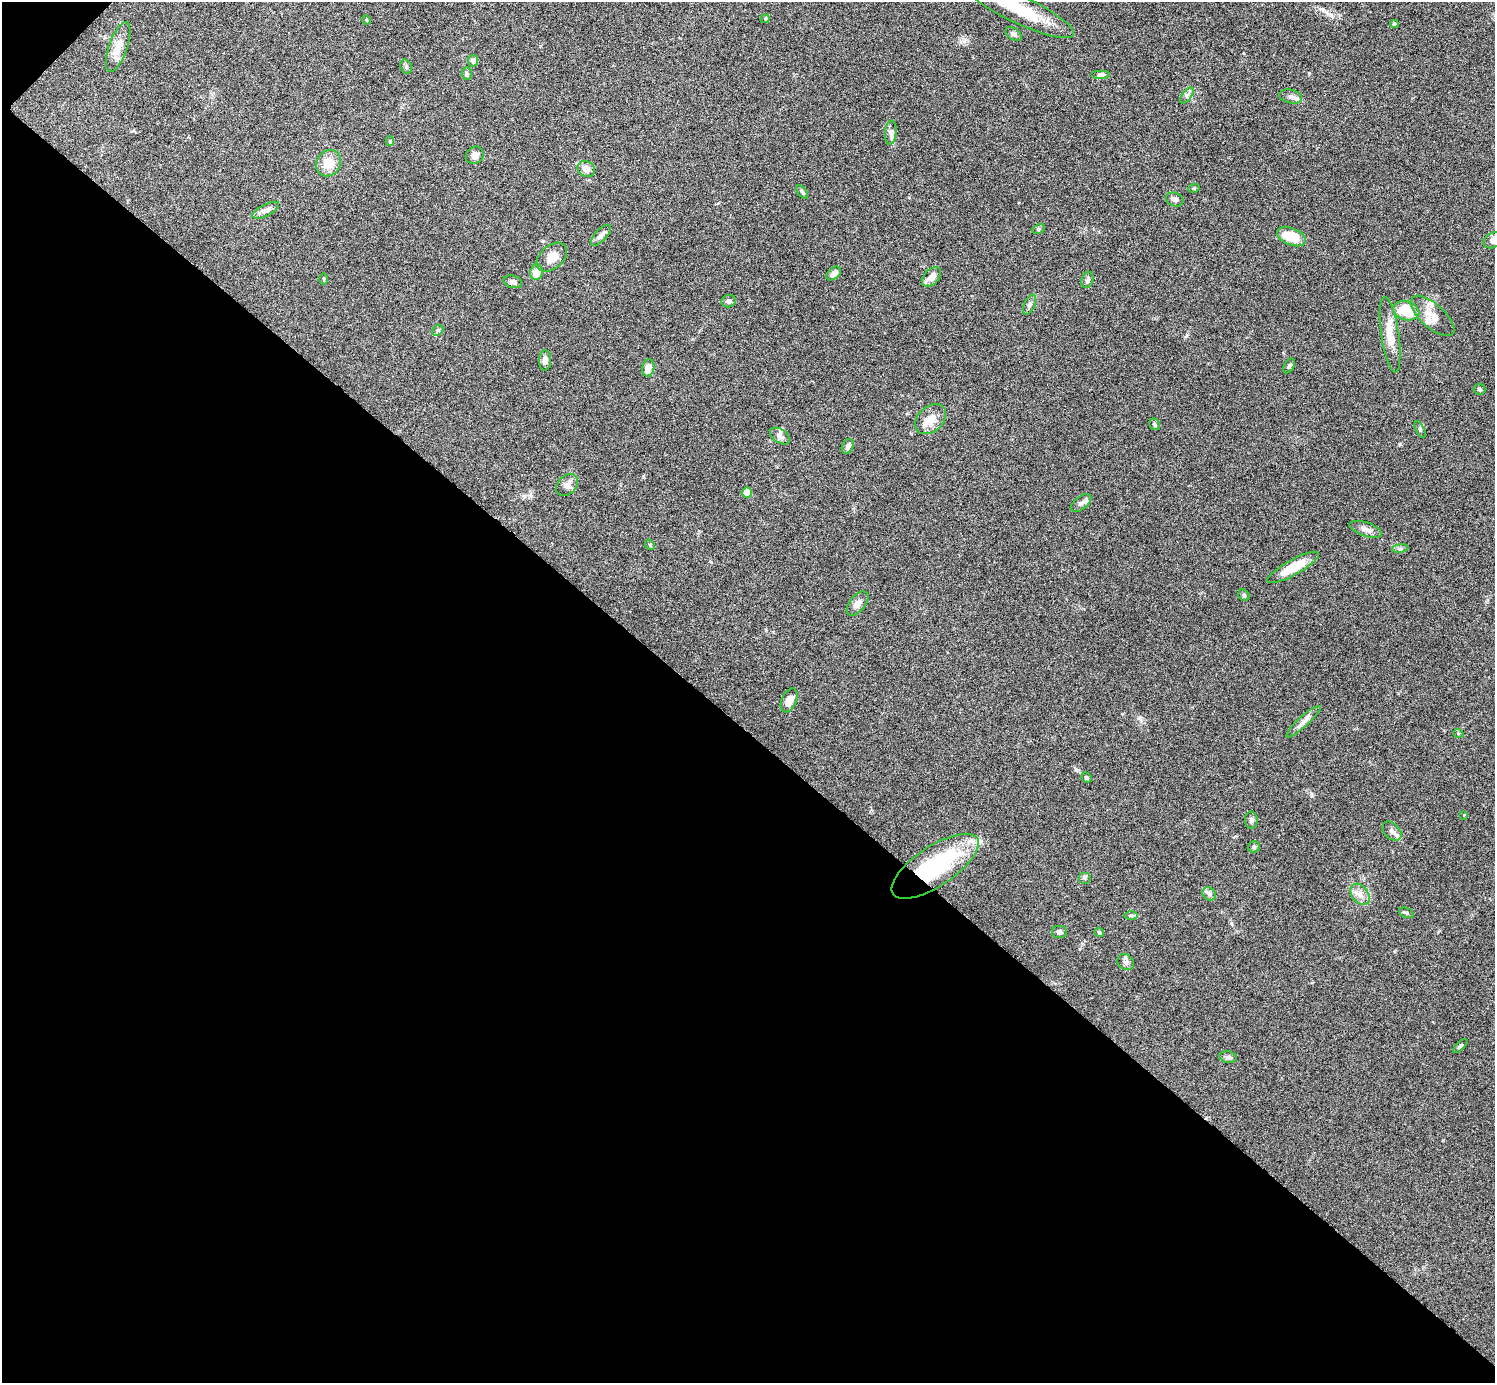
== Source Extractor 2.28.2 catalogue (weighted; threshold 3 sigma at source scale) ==
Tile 9 of 4 x 4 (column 1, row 3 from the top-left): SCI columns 2-1494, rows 1537-2917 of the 5975 x 5977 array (HDU 1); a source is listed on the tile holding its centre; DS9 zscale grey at full resolution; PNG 1497 x 1385 px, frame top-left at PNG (2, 2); each listed source drawn as its Kron ellipse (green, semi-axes under 4 px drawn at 4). Shown black and unused: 47% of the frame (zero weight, under 4 of 8 exposures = <1% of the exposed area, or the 3 px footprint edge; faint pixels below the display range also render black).
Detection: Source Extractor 2.28.2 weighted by HDU 2 'WHT'; one run over the whole footprint, this tile lists its part. Background 0.0778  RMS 0.0051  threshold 0.021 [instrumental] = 3 sigma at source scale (4.09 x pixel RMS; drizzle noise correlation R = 1.36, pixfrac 0.8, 0.05/0.05 arcsec/px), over >= 5 px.
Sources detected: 78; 1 inside a brighter object's white glare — neither listed nor drawn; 2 inside a brighter listed object's ellipse — not listed separately; the other 75 listed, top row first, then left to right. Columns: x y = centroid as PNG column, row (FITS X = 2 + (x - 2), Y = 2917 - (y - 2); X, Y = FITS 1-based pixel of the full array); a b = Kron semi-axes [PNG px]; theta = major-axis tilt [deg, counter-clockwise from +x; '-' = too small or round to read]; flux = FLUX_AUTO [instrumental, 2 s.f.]
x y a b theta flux
1019 9 61 14 -26 23
765 19 4 4 - 0.46
366 20 4 4 - 0.49
1394 24 4 4 - 1.1
1014 34 9 5 -33 1.5
118 47 26 9 71 5.7
473 61 6 5 - 2
406 67 7 5 -72 0.83
467 74 6 5 - 0.76
1101 74 9 4 0 1.2
1187 95 9 4 53 1.4
1291 97 11 7 -13 2
891 133 12 6 85 1.9
390 141 5 4 - 0.63
475 155 9 8 - 2.3
328 163 14 12 50 7.3
586 169 9 7 -31 3.5
1194 188 5 3 - 0.49
802 192 8 4 -53 0.79
1175 200 9 6 -22 1.5
266 210 14 6 27 2.3
1038 229 6 4 27 0.69
601 235 13 6 47 2.1
1291 237 15 8 -22 13
1493 240 9 7 34 2.1
552 257 17 11 42 5
536 272 8 6 80 5.5
834 274 8 5 41 3.1
932 277 11 7 45 3.7
324 279 5 3 - 0.49
1087 280 8 6 74 1.2
513 282 9 6 -14 1.6
729 301 7 6 - 1.7
1030 305 10 5 65 1.4
1406 311 13 9 -16 11
1432 316 27 12 -42 6.9
438 330 6 4 44 0.86
1390 335 38 9 -82 9
545 360 10 6 89 2.3
1289 366 8 5 60 1
648 368 8 6 80 3.9
1480 389 6 5 - 0.7
931 419 18 12 42 6.3
1154 424 6 5 - 0.76
1420 430 9 4 -64 0.74
780 436 11 6 -34 2
848 446 8 5 65 1.6
567 485 12 9 45 2.8
747 493 5 5 - 8
1081 503 12 6 38 1.7
1365 529 17 7 -18 2.7
650 545 5 4 - 0.54
1400 548 8 4 8 0.92
1293 567 29 7 29 11
1244 595 6 5 - 0.7
858 603 14 8 51 2.8
789 700 13 7 67 4.5
1303 722 22 5 42 2.7
1458 733 5 3 - 0.5
1086 777 5 5 - 0.72
1464 815 4 2 - 0.3
1251 820 8 6 -84 1.2
1392 831 11 7 -44 2.2
1254 847 5 5 - 0.71
935 866 51 20 34 52
1085 878 6 6 - 0.87
1209 894 7 6 - 1.2
1360 894 12 8 -51 2.9
1406 913 8 5 -22 0.88
1131 915 6 4 -1 0.75
1059 932 7 6 - 1.4
1099 932 5 4 - 0.69
1126 962 9 7 -35 1.6
1460 1046 9 4 43 0.89
1228 1057 9 5 -9 1.2
Overlapping masked pixels (flux is a lower limit): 1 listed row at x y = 935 866
Isophote crosses this tile's border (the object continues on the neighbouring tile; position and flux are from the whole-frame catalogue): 2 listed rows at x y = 1019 9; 1493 240
Unlisted compact peaks at least as high as the median listed source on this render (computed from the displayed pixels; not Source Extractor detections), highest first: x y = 1076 770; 643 477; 1400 444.